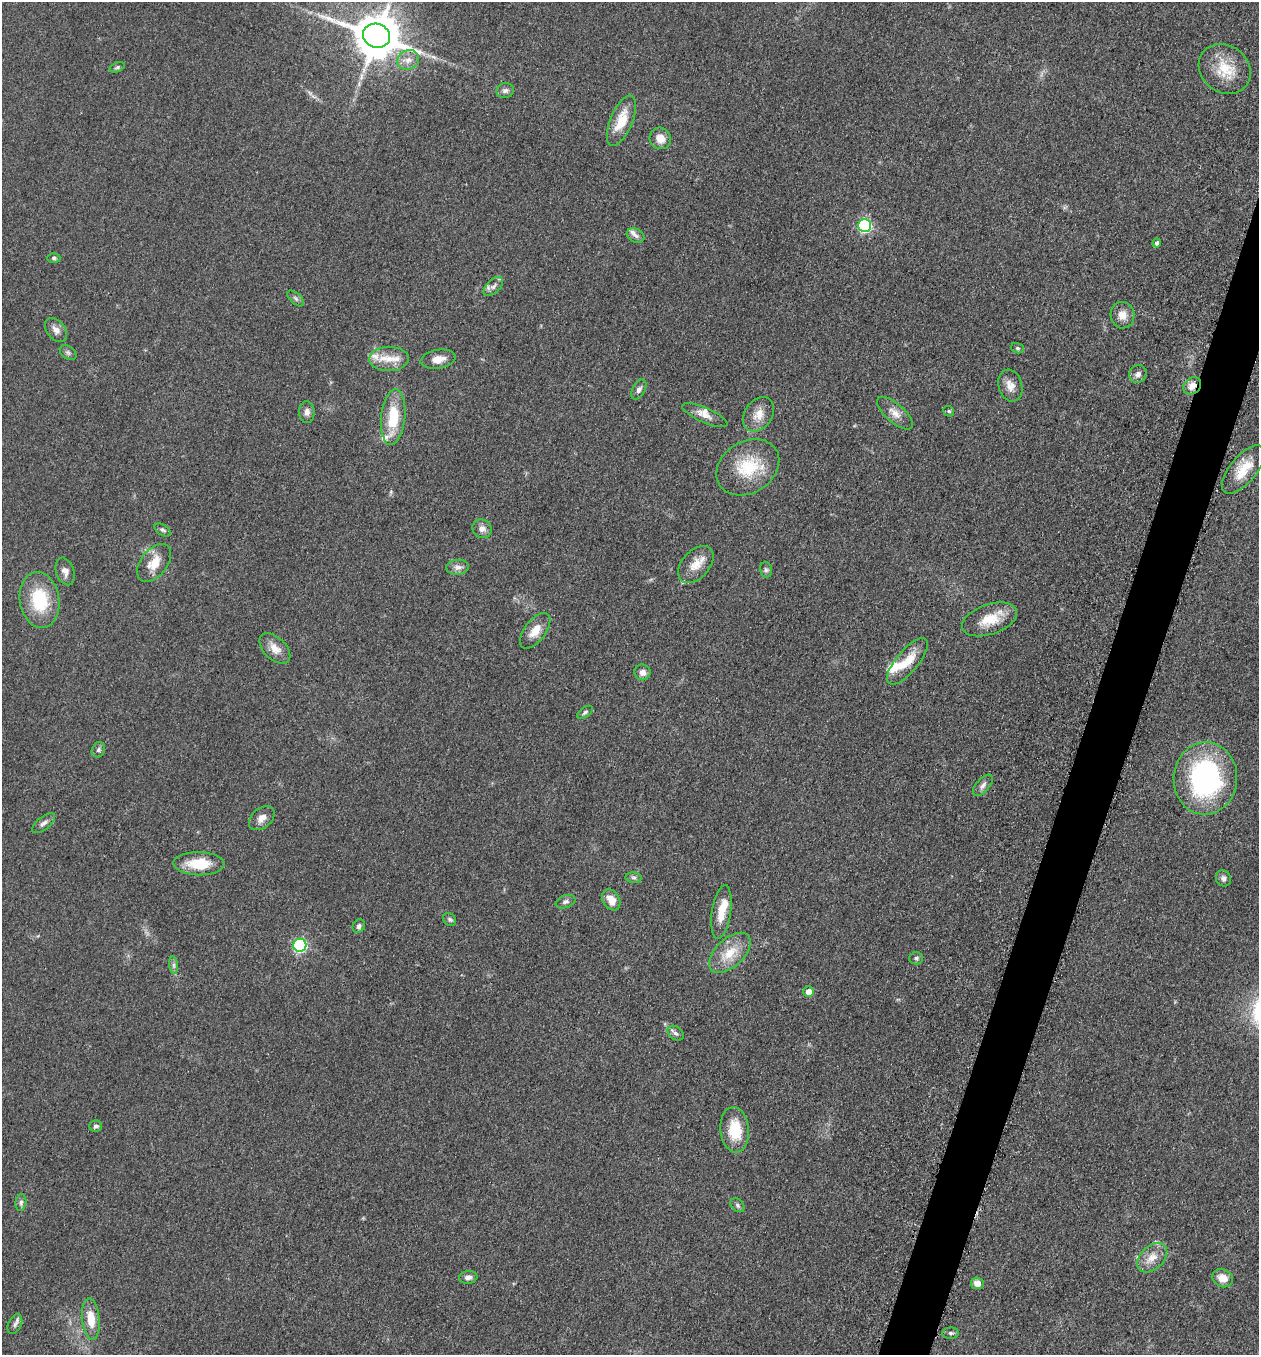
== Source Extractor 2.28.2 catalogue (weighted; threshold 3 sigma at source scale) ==
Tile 10 of 4 x 4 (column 2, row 3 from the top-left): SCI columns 1455-2711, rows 1370-2722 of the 5505 x 5461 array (HDU 1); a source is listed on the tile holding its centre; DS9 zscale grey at full resolution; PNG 1261 x 1357 px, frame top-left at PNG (2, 2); each listed source drawn as its Kron ellipse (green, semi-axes under 4 px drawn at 4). Shown black and unused: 3% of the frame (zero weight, under 3 of 5 exposures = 3% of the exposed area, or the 3 px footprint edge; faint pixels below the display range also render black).
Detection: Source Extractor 2.28.2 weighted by HDU 2 'WHT'; one run over the whole footprint, this tile lists its part. Background 0.0606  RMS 0.0062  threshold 0.0279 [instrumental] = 3 sigma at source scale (4.5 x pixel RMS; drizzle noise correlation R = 1.50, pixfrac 1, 0.05/0.05 arcsec/px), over >= 5 px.
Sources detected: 83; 1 inside a brighter object's white glare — neither listed nor drawn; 7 inside a brighter listed object's ellipse — not listed separately; the other 75 listed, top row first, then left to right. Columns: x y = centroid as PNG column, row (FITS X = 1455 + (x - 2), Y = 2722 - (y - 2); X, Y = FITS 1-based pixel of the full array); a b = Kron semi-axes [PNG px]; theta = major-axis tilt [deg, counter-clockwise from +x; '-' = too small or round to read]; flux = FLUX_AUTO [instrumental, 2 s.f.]
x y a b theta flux
376 36 13 12 - 2500
408 60 11 9 29 4.9
117 67 8 5 21 1.2
1225 69 27 23 -38 19
505 90 9 7 7 2.2
621 121 27 11 67 15
660 138 11 10 - 6.4
865 225 6 6 - 87
636 235 9 7 -28 2.5
1157 243 4 4 - 1.8
54 258 6 4 0 1.1
493 286 12 6 43 2.8
296 298 10 5 -42 1.6
1122 315 13 12 - 6.1
56 330 13 9 -51 4.2
1017 348 7 5 -15 1
68 353 9 6 -37 1.7
389 359 20 12 2 10
438 359 17 9 10 6.4
1138 374 9 8 - 2.7
1010 386 16 12 -75 5.9
1192 386 10 8 41 5.2
639 390 11 6 60 2.4
949 411 6 5 - 0.84
307 412 11 7 -89 3
895 413 22 9 -41 6.1
759 414 18 13 54 8
705 415 24 7 -24 5.6
393 417 28 12 84 23
748 467 33 26 33 29
1243 469 29 13 50 16
482 529 10 9 - 3.5
163 530 9 5 -32 1.4
154 563 22 13 51 11
696 565 22 13 48 9.7
458 567 11 7 4 3.2
766 570 8 6 -76 1.5
65 571 14 9 -71 3.9
40 600 28 19 -81 31
990 619 29 15 19 15
535 631 21 10 53 8.6
275 648 18 11 -44 6.9
907 661 29 11 50 12
642 672 8 8 - 3.8
585 712 9 5 35 1.4
98 750 8 6 66 1.6
1205 778 36 32 86 120
983 785 13 6 49 2.8
262 818 14 10 40 4.9
43 823 14 6 38 2.4
199 864 25 11 -1 17
634 878 8 5 -6 1.5
1223 878 8 7 - 2.5
611 900 11 8 -57 6.8
566 902 10 6 20 2.1
721 912 27 9 82 11
450 919 7 5 -45 1.4
359 926 7 6 - 2.1
300 945 6 6 - 91
730 953 25 14 44 14
916 958 7 6 - 1.4
174 965 9 4 -82 1.7
808 992 5 5 - 5.7
676 1033 9 6 -39 1.9
96 1126 6 5 - 1.8
735 1130 23 14 -85 19
21 1203 8 5 83 1.5
738 1205 8 5 -43 1.3
1152 1258 17 11 43 8
468 1277 9 6 7 2.6
1223 1278 11 9 -25 6.8
977 1283 6 6 - 4.7
91 1319 20 9 -85 11
15 1324 10 6 63 2.1
951 1333 8 5 0 1.6
Overlapping masked pixels (flux is a lower limit): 1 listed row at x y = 1192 386